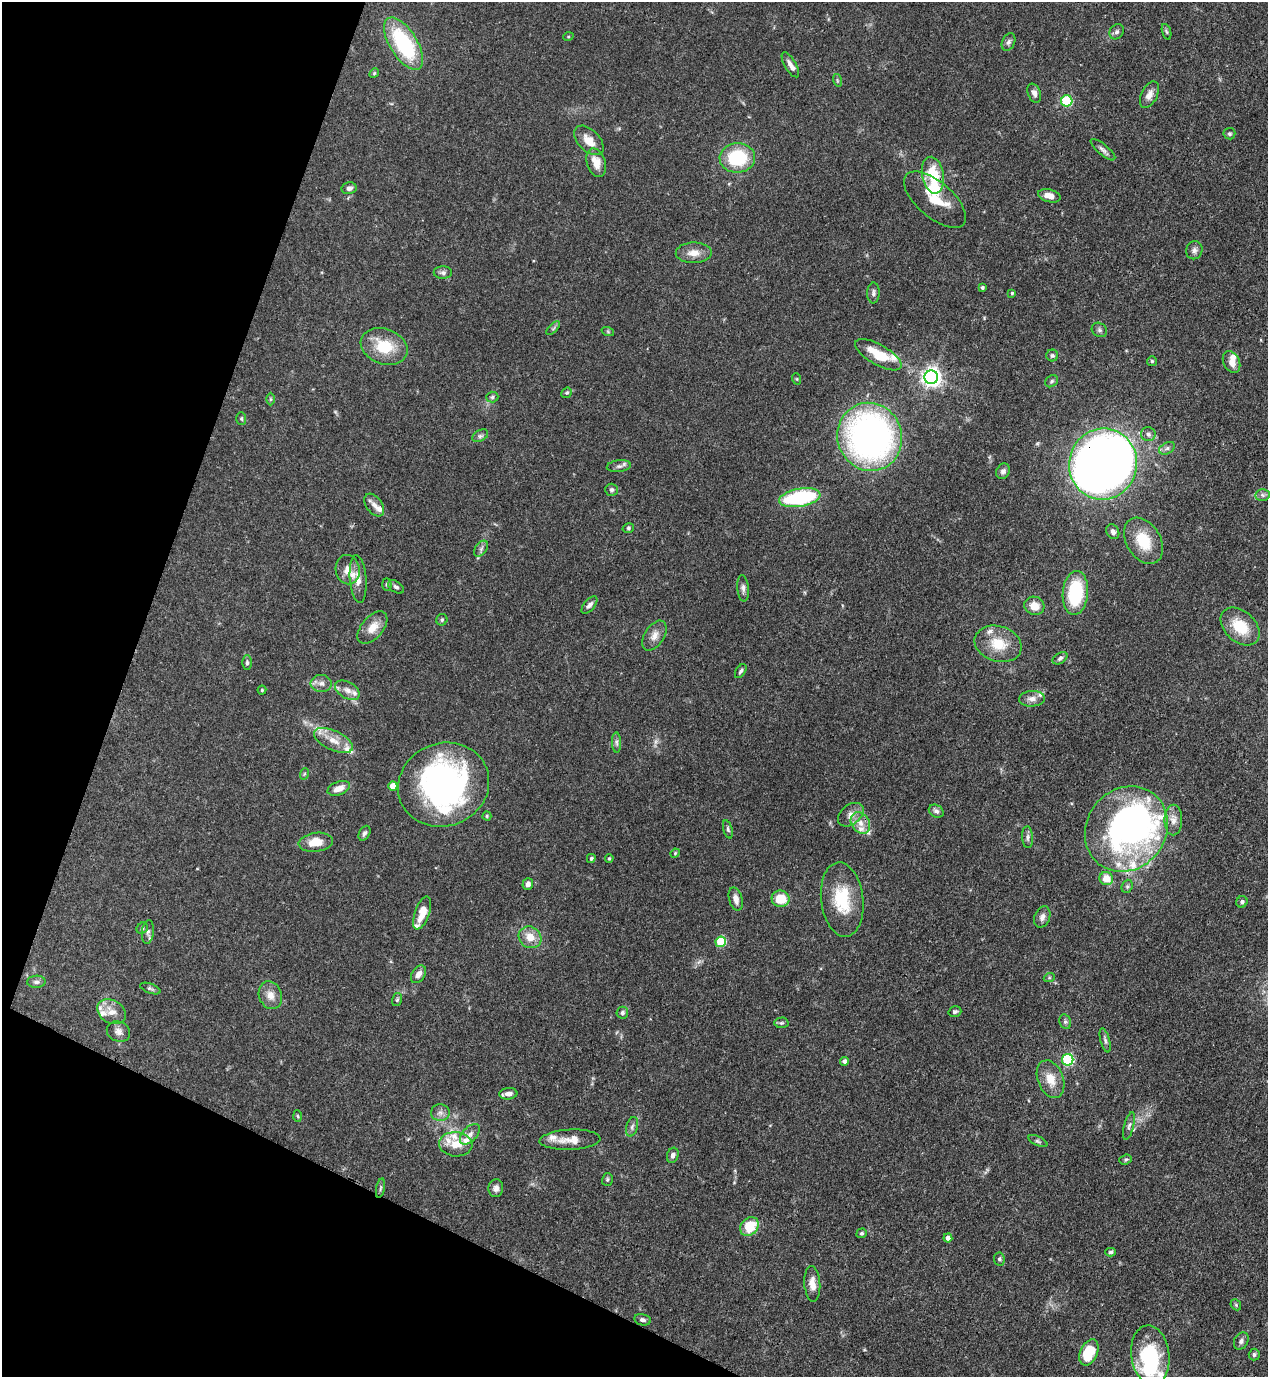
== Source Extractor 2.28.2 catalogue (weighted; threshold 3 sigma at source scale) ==
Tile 9 of 4 x 4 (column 1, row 3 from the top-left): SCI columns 353-1618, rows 1416-2790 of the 5638 x 5579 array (HDU 1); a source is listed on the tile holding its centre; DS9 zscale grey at full resolution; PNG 1270 x 1379 px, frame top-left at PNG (2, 2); each listed source drawn as its Kron ellipse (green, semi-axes under 4 px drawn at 4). Shown black and unused: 19% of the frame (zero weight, under 3 of 4 exposures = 7% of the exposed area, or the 3 px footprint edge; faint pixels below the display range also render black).
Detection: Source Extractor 2.28.2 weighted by HDU 2 'WHT'; one run over the whole footprint, this tile lists its part. Background 0.0662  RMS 0.0035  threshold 0.0158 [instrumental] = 3 sigma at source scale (4.5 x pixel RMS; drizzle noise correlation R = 1.50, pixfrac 1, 0.05/0.05 arcsec/px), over >= 5 px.
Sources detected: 179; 1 too faint to see at this stretch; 7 inside a brighter object's white glare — neither listed nor drawn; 21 inside a brighter listed object's ellipse — not listed separately; the other 150 listed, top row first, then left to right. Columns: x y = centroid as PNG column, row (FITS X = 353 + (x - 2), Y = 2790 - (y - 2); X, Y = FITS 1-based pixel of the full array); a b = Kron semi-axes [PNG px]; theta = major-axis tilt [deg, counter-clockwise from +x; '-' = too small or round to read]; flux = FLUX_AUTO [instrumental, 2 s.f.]
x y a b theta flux
1117 32 8 6 52 0.96
1166 32 8 3 -71 0.56
568 37 5 3 - 0.33
1009 42 9 6 64 1
404 44 30 13 -58 32
790 65 14 5 -60 1.7
374 73 5 4 - 0.39
837 80 6 4 -72 0.46
1034 93 10 6 -67 1.5
1149 95 14 8 63 2.3
1067 101 6 5 - 22
1229 134 6 6 - 0.58
589 140 18 10 -45 4.5
1103 150 15 5 -40 1.3
737 158 18 15 4 19
596 163 14 9 -71 4.4
933 175 18 10 -79 11
349 188 7 6 - 1.2
1049 196 11 6 -14 2.9
935 200 38 18 -41 11
1194 250 9 8 - 1.3
694 253 18 10 1 3.5
443 273 9 6 -1 1.1
982 288 4 4 - 0.59
873 293 10 6 87 1.1
1012 293 4 3 - 0.44
553 328 9 3 45 0.53
1099 330 8 6 -36 0.91
608 332 6 4 -20 0.45
384 346 24 17 -20 12
878 355 26 10 -30 10
1052 355 6 6 - 0.69
1152 361 5 5 - 0.45
1232 362 11 8 -63 2.9
931 377 7 6 - 180
797 379 6 3 -71 0.35
1052 381 7 5 36 0.73
567 393 6 4 41 0.48
492 397 6 5 - 0.67
270 399 6 4 90 0.47
241 419 6 5 - 0.52
1148 434 7 7 - 1.2
480 436 8 5 30 0.93
870 437 34 32 -69 130
1167 448 8 5 29 0.96
1103 464 36 34 77 280
619 466 12 5 6 1.2
1003 471 8 6 61 1.2
612 490 6 6 - 0.73
1263 495 7 6 - 0.96
800 498 21 9 10 33
374 505 13 8 -55 1.9
628 528 6 4 16 0.51
1113 532 8 6 -61 1.4
1143 541 25 17 -59 11
481 549 9 5 55 0.98
348 570 15 12 -79 3.5
358 579 24 8 -86 3.3
387 584 6 4 -87 0.54
396 587 9 5 -34 0.91
743 588 13 6 -84 1.2
1075 593 22 12 85 21
589 605 10 5 50 1.3
1034 606 10 9 - 4.1
442 620 6 5 - 0.59
1240 627 22 15 -42 10
372 628 19 11 50 4.4
654 636 17 9 57 2.7
998 644 24 18 -17 9.1
1060 658 8 5 32 0.82
247 662 7 5 88 0.72
741 671 8 4 57 0.76
321 683 10 8 -4 2
262 690 4 4 - 0.41
347 690 13 8 -29 2.4
1032 699 13 8 3 2.2
333 741 21 9 -25 4.5
617 742 10 4 -89 0.9
304 774 6 3 71 0.39
444 785 46 41 22 98
393 786 4 4 - 4.8
339 788 12 6 20 3.2
936 811 8 6 -30 1.2
851 815 14 9 39 2.8
487 816 4 4 - 0.41
1173 820 15 9 89 2.7
860 823 11 8 -57 3
728 829 9 4 -73 0.68
1126 829 45 39 52 96
364 833 8 5 61 0.96
1028 837 11 5 -87 1.1
316 842 17 9 7 5.6
675 853 5 4 - 0.38
591 858 4 4 - 0.56
609 858 4 3 - 0.39
1106 879 7 6 - 5
528 884 6 5 - 1.4
1127 886 7 5 70 0.62
736 899 12 6 -75 2.5
781 899 9 8 - 7.4
842 900 37 21 -83 16
1242 902 6 5 - 0.82
422 913 17 7 70 5.5
1042 917 11 7 68 1.6
142 928 6 5 - 0.61
148 932 12 6 83 1.2
530 937 12 10 -36 4.5
721 942 5 5 - 19
418 974 10 6 55 2
1049 978 5 3 - 0.39
36 982 9 6 2 1.1
150 989 11 4 -20 0.76
270 995 14 11 -70 3.3
397 1000 6 5 - 0.54
112 1012 15 11 -31 3.6
955 1012 6 5 - 0.7
622 1013 6 5 - 0.75
1065 1022 7 5 -70 0.75
781 1023 7 5 2 0.61
118 1032 12 10 -25 1.9
1105 1040 12 4 -75 0.93
1068 1060 6 5 - 39
844 1061 4 4 - 1.1
1051 1079 20 12 -68 5.5
508 1094 9 5 5 1.7
440 1113 9 8 - 1.6
298 1116 6 4 -87 0.43
1129 1126 14 5 75 1.2
632 1127 10 5 74 1
470 1134 12 7 47 1.8
570 1140 30 10 3 5
1038 1141 10 4 -26 0.75
456 1144 17 12 -5 5.1
673 1155 7 5 72 1.2
1126 1159 6 5 - 0.52
607 1179 6 5 - 0.63
380 1188 10 3 78 0.68
496 1188 9 7 85 1.5
749 1227 10 8 48 9
862 1233 5 4 - 0.6
948 1238 4 4 - 1.7
1110 1252 5 4 - 0.61
999 1259 7 5 -82 0.72
812 1284 18 8 -86 3.2
1236 1305 6 4 -48 0.52
642 1320 8 5 -11 0.97
1241 1341 9 6 59 1.2
1089 1352 14 8 66 12
1150 1355 30 19 -83 18
1254 1355 6 5 - 0.72
Overlapping masked pixels (flux is a lower limit): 1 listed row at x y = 1103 464